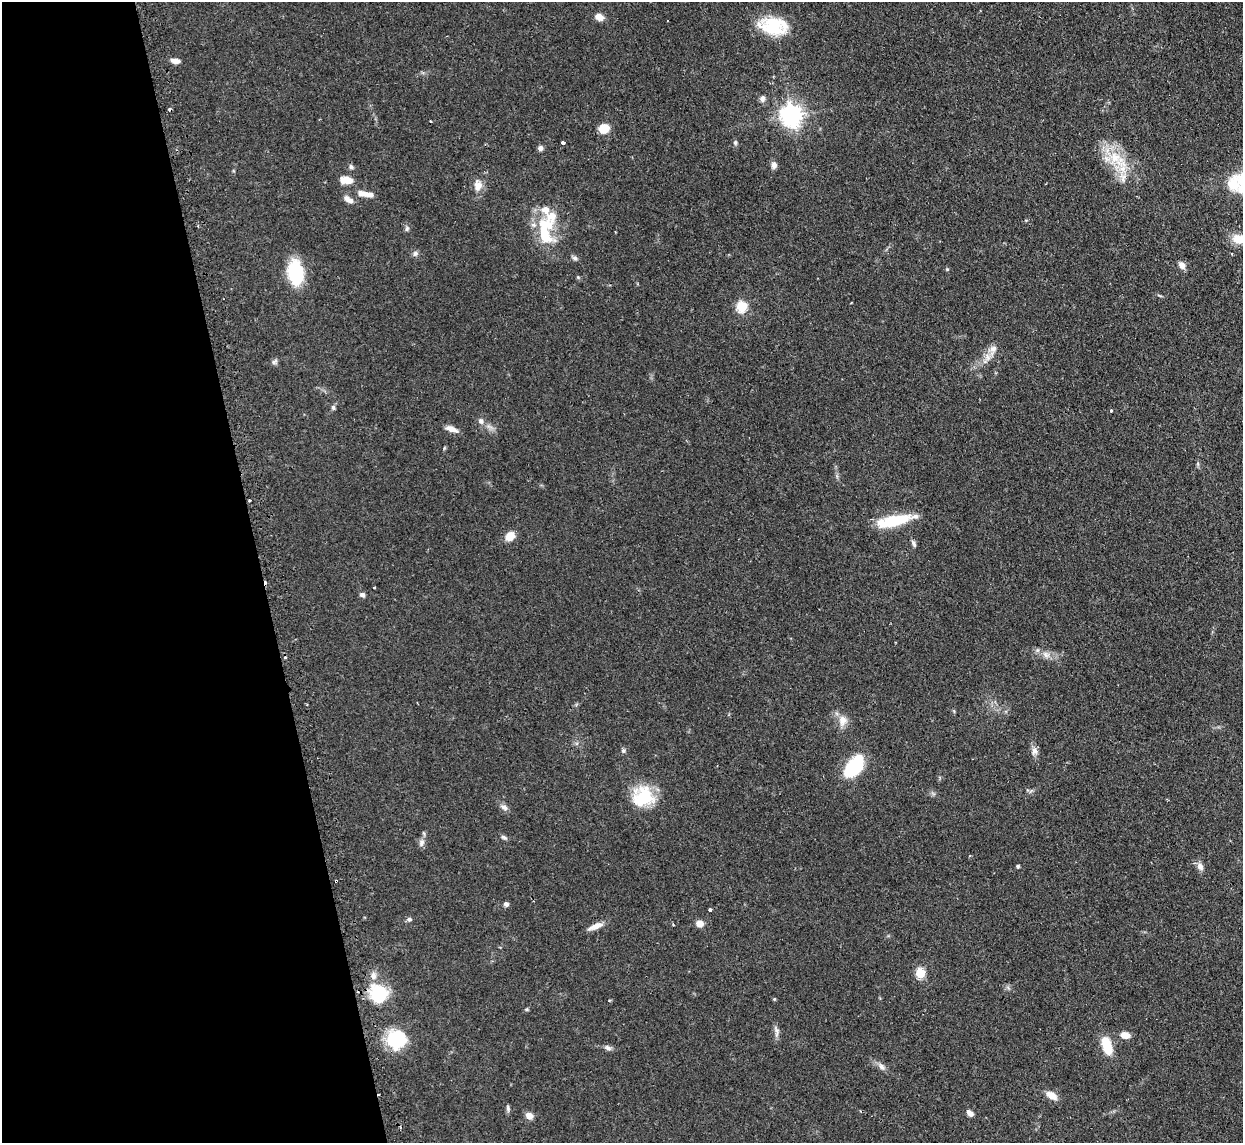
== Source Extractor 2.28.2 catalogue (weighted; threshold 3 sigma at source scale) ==
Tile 5 of 4 x 4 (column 1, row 2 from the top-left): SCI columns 34-1274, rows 2442-3582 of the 5029 x 5001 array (HDU 1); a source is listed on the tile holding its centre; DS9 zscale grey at full resolution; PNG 1245 x 1145 px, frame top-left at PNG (2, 2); no overlay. Shown black and unused: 21% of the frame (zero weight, under 2 of 3 exposures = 4% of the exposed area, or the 3 px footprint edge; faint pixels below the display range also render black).
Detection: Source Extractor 2.28.2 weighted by HDU 2 'WHT'; one run over the whole footprint, this tile lists its part. Background 0.095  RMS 0.0059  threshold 0.0263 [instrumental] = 3 sigma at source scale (4.5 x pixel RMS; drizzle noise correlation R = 1.50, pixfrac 1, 0.05/0.05 arcsec/px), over >= 5 px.
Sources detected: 82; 4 cosmic-ray / hot-pixel residue — not listed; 5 inside a brighter listed object's ellipse — not listed separately; the other 73 listed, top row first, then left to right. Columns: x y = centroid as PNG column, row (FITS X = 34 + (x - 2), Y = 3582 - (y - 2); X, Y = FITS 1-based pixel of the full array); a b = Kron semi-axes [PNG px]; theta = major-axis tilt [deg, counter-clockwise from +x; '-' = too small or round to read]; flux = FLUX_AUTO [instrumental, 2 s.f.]
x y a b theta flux
599 17 11 8 -22 3.9
773 26 34 19 -8 24
175 61 10 6 -7 3
762 98 9 7 85 1.9
791 116 8 7 - 360
604 128 8 8 - 11
563 142 4 3 - 2.9
735 142 7 5 -76 1.1
540 148 7 6 - 1.6
1116 158 27 22 -32 20
774 165 8 6 -89 2.4
351 167 6 5 - 1.3
347 180 12 7 -7 7.4
1233 184 17 13 82 9.6
478 185 17 11 88 5.2
367 194 15 6 -6 4.1
348 199 13 7 -32 3.5
407 229 7 5 69 1.2
544 234 39 16 -71 23
1238 239 15 11 -7 7.7
415 253 8 7 - 1.6
575 258 7 6 - 1.4
1182 265 9 7 -55 2.9
947 269 4 4 - 0.62
295 272 23 14 -85 34
578 277 5 4 - 0.71
742 306 5 5 - 41
993 349 14 10 36 4.5
274 362 9 5 42 1.4
333 407 7 5 -75 1.1
1111 410 3 3 - 0.9
481 421 9 7 -72 2
452 429 14 6 -20 4.1
250 501 3 3 - 1.1
894 521 43 11 12 23
510 536 10 8 39 6.5
914 543 9 4 -63 1.4
375 588 3 2 - 0.55
362 595 6 5 - 1.5
1046 655 10 8 -23 3.1
843 720 15 12 -83 5.6
623 751 6 5 - 0.98
1034 751 10 8 -75 2.7
854 766 26 15 49 29
643 796 25 24 - 23
504 807 11 6 -29 2.2
504 838 8 5 -30 1.2
421 842 10 7 78 2.3
1018 866 4 4 - 0.76
1200 866 10 8 -67 2.8
336 881 3 3 - 1.4
506 904 6 5 - 1.5
710 910 4 3 - 0.82
409 919 6 6 - 1.1
700 923 8 7 - 3.8
673 925 3 2 - 0.79
596 926 20 6 21 4.3
920 973 5 5 - 29
373 976 10 8 90 3.4
379 994 16 16 - 31
774 999 4 4 - 0.59
527 1009 5 4 - 0.7
776 1031 15 6 -82 2.4
1125 1035 9 7 -10 5.2
397 1039 22 22 - 25
1107 1046 20 9 -72 14
608 1048 10 6 -30 1.8
881 1067 11 6 -52 2.5
1052 1095 10 7 -33 6.7
508 1108 9 4 -85 1.2
861 1111 4 2 - 0.53
970 1113 8 5 -42 2.7
529 1116 8 7 - 3.7
Overlapping masked pixels (flux is a lower limit): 1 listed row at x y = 336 881
Isophote crosses this tile's border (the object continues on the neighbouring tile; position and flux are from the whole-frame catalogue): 1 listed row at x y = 1238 239